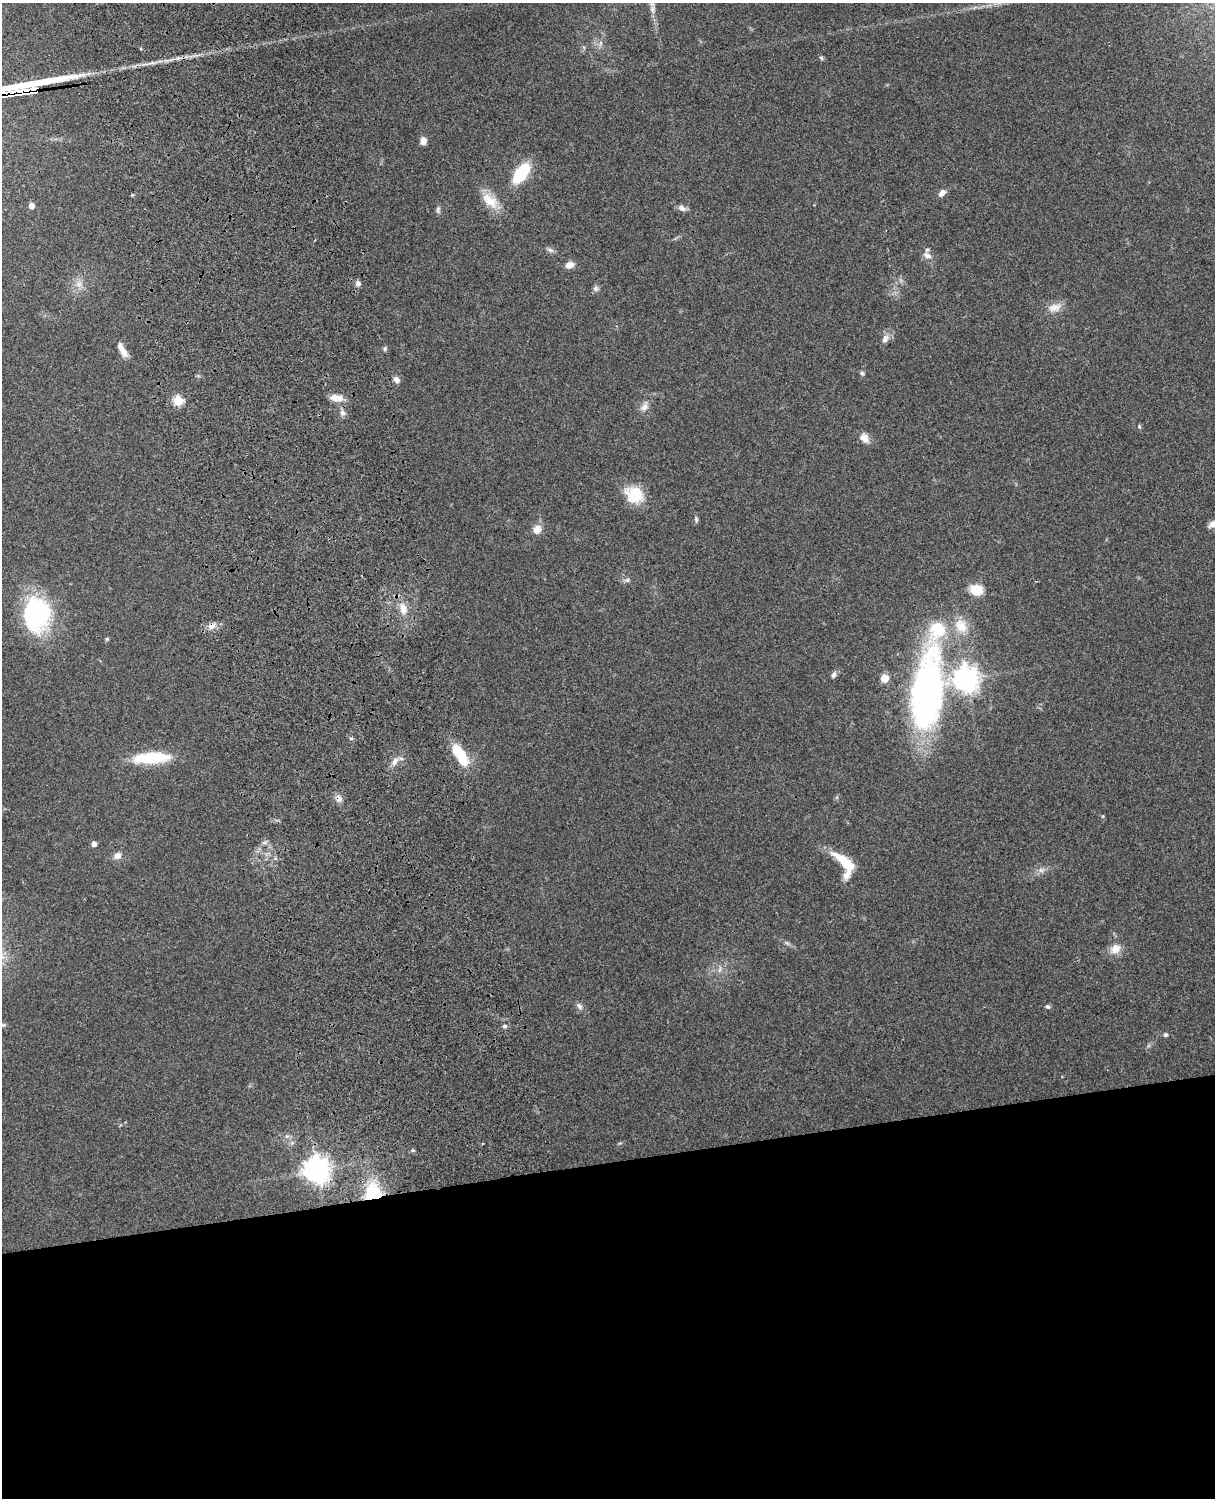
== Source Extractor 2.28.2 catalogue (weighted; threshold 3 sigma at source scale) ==
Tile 11 of 4 x 3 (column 3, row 3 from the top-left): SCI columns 2544-3756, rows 165-1660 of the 5089 x 4928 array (HDU 1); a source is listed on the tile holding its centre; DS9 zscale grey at full resolution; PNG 1217 x 1500 px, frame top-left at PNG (2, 3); no overlay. Shown black and unused: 22% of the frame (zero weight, under 3 of 4 exposures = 6% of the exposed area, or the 3 px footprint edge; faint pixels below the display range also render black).
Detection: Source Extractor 2.28.2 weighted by HDU 2 'WHT'; one run over the whole footprint, this tile lists its part. Background 0.228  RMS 0.0083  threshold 0.0375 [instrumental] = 3 sigma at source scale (4.5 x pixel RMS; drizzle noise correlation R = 1.50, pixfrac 1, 0.05/0.05 arcsec/px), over >= 5 px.
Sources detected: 67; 3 inside a brighter listed object's ellipse — not listed separately; the other 64 listed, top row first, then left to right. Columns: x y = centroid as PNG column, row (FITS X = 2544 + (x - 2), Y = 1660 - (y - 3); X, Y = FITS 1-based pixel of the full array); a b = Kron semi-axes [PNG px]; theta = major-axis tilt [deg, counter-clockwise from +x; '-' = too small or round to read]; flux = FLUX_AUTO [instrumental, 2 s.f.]
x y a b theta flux
652 9 11 6 -84 3.6
600 43 7 4 70 1.7
821 58 5 5 - 1.7
23 91 72 11 13 1000
423 141 9 7 88 4.5
521 173 21 11 54 39
942 193 11 7 48 3.9
132 195 5 4 - 0.9
490 201 27 14 -43 16
31 206 4 4 - 7.3
682 208 11 7 -25 3.8
438 209 8 5 72 2
550 250 11 5 -18 2.4
927 255 10 7 -29 4.5
570 265 9 6 17 6.8
358 283 7 7 - 2.9
79 284 9 8 - 5
596 288 8 7 - 2.4
1054 307 19 11 15 8.6
885 339 13 7 58 4.7
385 349 7 4 63 1.5
122 350 19 7 -60 6.9
862 373 6 4 -2 1.5
396 380 8 7 - 3.4
336 398 16 8 -7 8.6
178 401 5 5 - 43
645 407 14 9 61 5.2
342 413 9 6 -75 3.4
1139 426 6 5 - 1.2
864 438 13 9 -58 6.5
634 495 22 18 -29 26
696 519 8 5 -75 1.7
1214 524 13 7 23 6.9
537 529 11 9 51 7.6
627 580 8 6 15 2.3
976 590 12 10 -13 17
403 609 17 9 -79 9.5
37 614 35 28 90 100
212 626 11 8 27 5.2
961 626 22 16 -51 17
107 639 5 4 - 1.1
834 675 9 5 68 2.7
884 678 5 5 - 20
966 679 9 9 - 650
927 693 68 26 83 380
460 755 26 9 -57 32
151 758 40 12 3 40
395 761 12 7 57 5
339 798 10 9 - 4.3
1103 816 5 4 - 0.93
94 844 5 4 - 5
117 856 7 7 - 5.7
844 862 33 11 -42 22
1041 870 8 7 - 3.3
1115 949 15 12 34 8.8
720 969 11 3 75 2.1
579 1006 10 6 -51 3
1048 1007 7 5 -22 1.7
3 1025 6 4 43 1.2
504 1026 6 5 - 2
1166 1035 6 6 - 1.5
287 1136 6 6 - 2
317 1170 9 8 - 810
373 1192 24 21 73 37
Overlapping masked pixels (flux is a lower limit): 5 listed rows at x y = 23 91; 212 626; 339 798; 317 1170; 373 1192
Isophote crosses this tile's border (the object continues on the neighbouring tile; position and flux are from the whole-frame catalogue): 1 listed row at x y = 1214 524